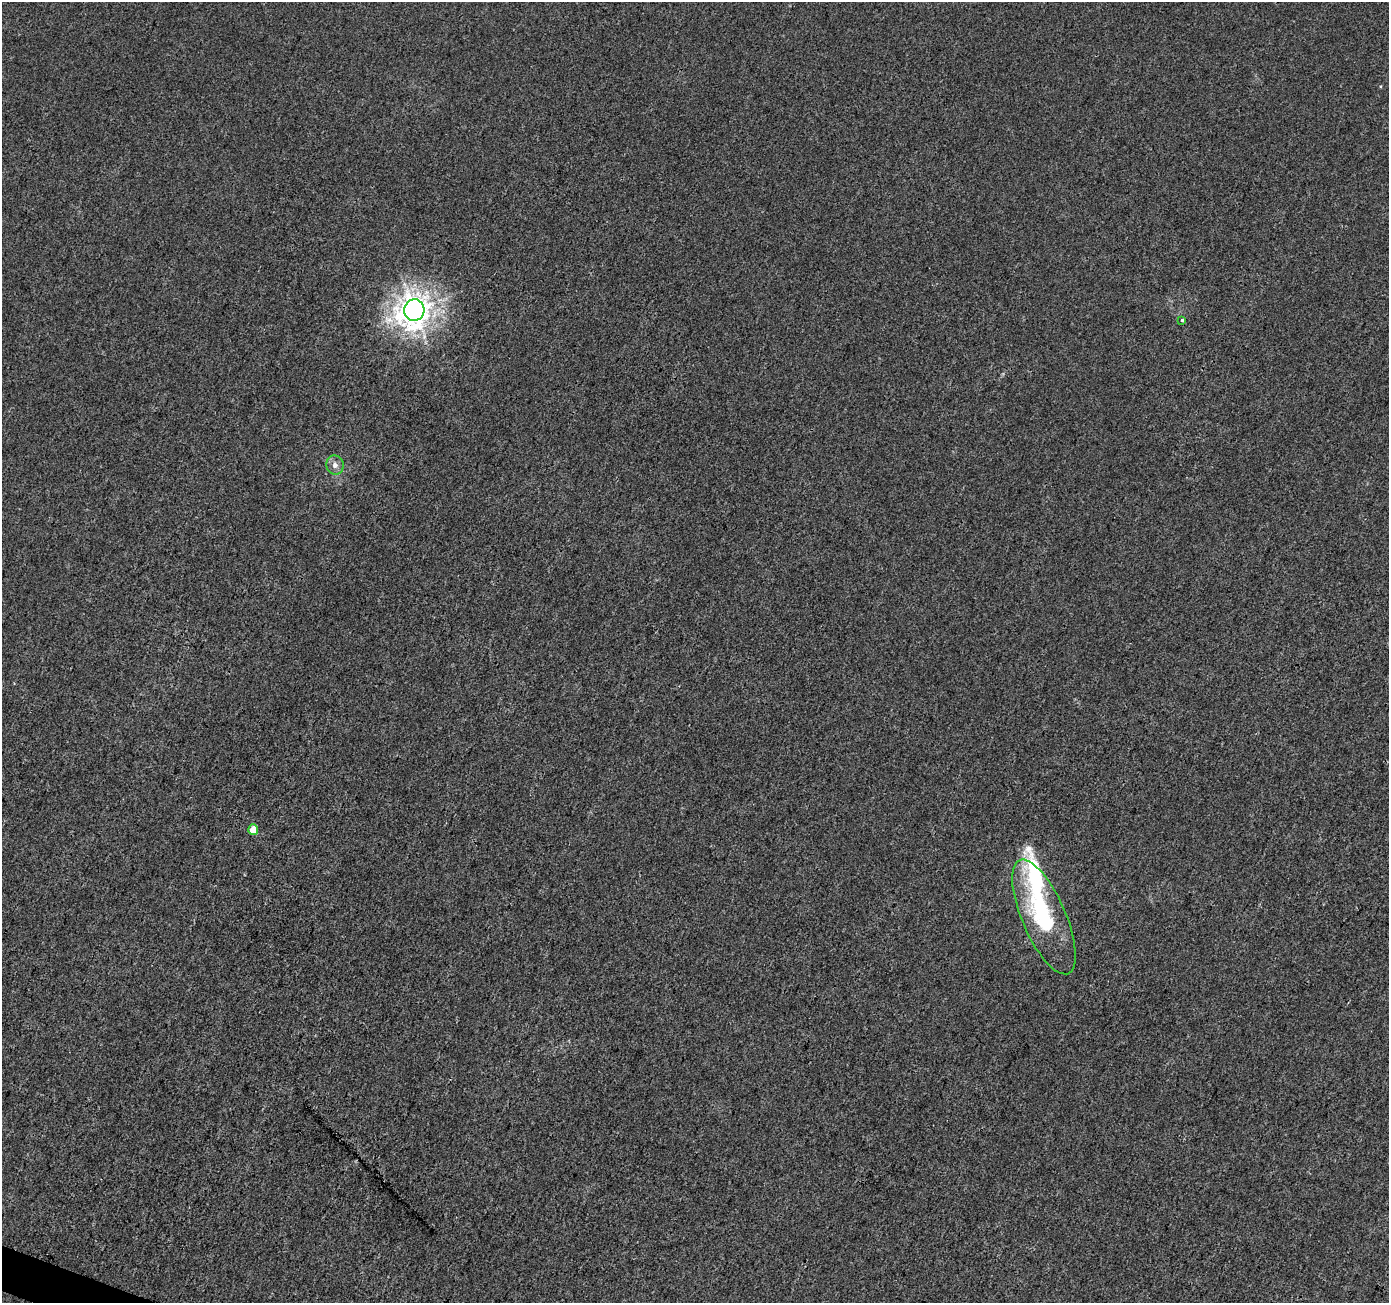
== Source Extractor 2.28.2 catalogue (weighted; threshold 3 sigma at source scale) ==
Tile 7 of 4 x 4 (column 3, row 2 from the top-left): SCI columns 2782-4168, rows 2814-4114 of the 5565 x 5694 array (HDU 1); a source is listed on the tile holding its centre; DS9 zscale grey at full resolution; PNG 1391 x 1305 px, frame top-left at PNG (2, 2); each listed source drawn as its Kron ellipse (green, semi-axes under 4 px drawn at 4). Shown black and unused: <1% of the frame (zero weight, under 3 of 4 exposures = <1% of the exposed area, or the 3 px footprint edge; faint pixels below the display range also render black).
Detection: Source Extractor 2.28.2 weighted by HDU 2 'WHT'; one run over the whole footprint, this tile lists its part. Background 0.00203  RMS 0.0032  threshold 0.0146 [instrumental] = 3 sigma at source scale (4.5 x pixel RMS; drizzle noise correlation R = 1.50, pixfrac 1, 0.0396/0.0396 arcsec/px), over >= 5 px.
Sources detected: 6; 1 inside a brighter listed object's ellipse — not listed separately; the other 5 listed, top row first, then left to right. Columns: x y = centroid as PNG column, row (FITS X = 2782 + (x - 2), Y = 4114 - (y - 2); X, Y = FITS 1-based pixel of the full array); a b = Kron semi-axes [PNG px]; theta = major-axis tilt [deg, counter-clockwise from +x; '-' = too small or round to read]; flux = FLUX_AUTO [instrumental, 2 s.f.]
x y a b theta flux
414 310 11 10 - 440
1182 320 3 3 - 0.73
335 465 9 8 - 2
253 830 5 5 - 4.8
1044 917 62 22 -67 36